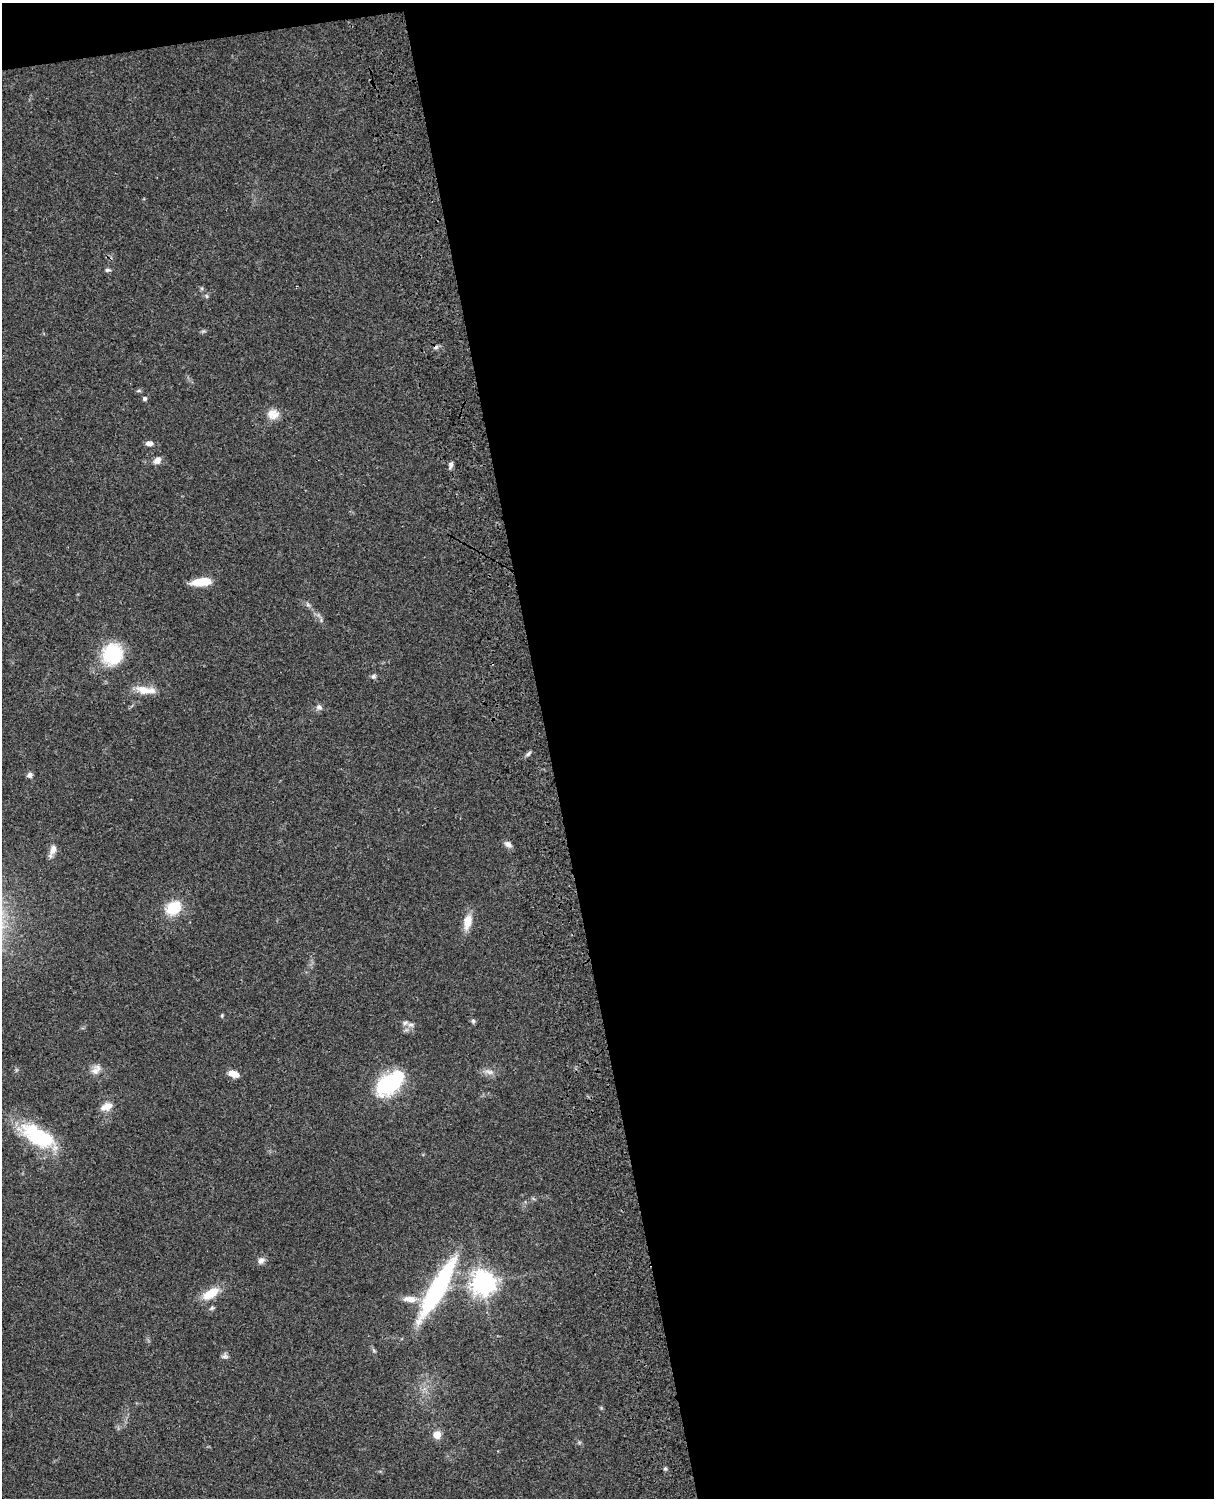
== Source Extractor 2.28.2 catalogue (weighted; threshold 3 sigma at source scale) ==
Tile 4 of 4 x 3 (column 4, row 1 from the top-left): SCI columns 3757-4968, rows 3268-4763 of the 5087 x 4926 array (HDU 1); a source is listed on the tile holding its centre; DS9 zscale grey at full resolution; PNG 1216 x 1500 px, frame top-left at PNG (2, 3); no overlay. Shown black and unused: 56% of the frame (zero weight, under 3 of 4 exposures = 6% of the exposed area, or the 3 px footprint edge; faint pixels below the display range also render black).
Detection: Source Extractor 2.28.2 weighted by HDU 2 'WHT'; one run over the whole footprint, this tile lists its part. Background 0.0873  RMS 0.0061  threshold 0.0274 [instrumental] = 3 sigma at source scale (4.5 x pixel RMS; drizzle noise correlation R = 1.50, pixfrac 1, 0.05/0.05 arcsec/px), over >= 5 px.
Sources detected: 41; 1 inside a brighter object's white glare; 1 cosmic-ray / hot-pixel residue — not listed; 1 inside a brighter listed object's ellipse — not listed separately; the other 38 listed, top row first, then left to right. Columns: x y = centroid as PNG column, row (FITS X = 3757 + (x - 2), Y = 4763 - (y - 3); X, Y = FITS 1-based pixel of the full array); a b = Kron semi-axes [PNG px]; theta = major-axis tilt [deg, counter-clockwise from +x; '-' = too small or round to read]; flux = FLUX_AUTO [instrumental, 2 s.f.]
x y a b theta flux
107 270 7 5 0 1.2
206 296 6 4 -87 0.89
145 399 5 5 - 1.1
273 414 15 13 -9 6.4
149 443 9 6 -4 2.6
157 460 9 7 32 3.6
451 465 10 5 74 1.8
203 582 19 7 5 14
308 605 6 5 - 1.3
112 654 18 17 - 39
373 676 6 6 - 1.3
145 690 27 9 -7 9.2
319 707 9 6 -18 2
528 754 9 4 54 1.3
29 775 7 6 - 2.1
508 844 11 7 -30 2.4
53 849 14 8 74 4.2
173 908 18 13 32 17
467 922 19 10 78 8.3
222 1015 5 4 - 0.62
473 1021 7 5 -87 1.2
411 1025 9 5 -12 1.9
95 1071 12 10 39 4.2
489 1072 13 6 -13 3.1
233 1074 12 7 -19 5.8
389 1084 32 17 36 53
106 1106 16 9 21 5.1
37 1135 47 21 -26 39
261 1260 10 7 40 2.7
483 1282 8 8 - 530
438 1288 76 15 61 77
211 1293 22 10 33 12
409 1299 20 9 -2 5.8
212 1308 8 5 51 1.1
373 1350 6 4 -70 0.94
225 1356 10 5 -4 1.6
437 1435 5 5 - 13
665 1469 6 4 19 0.75